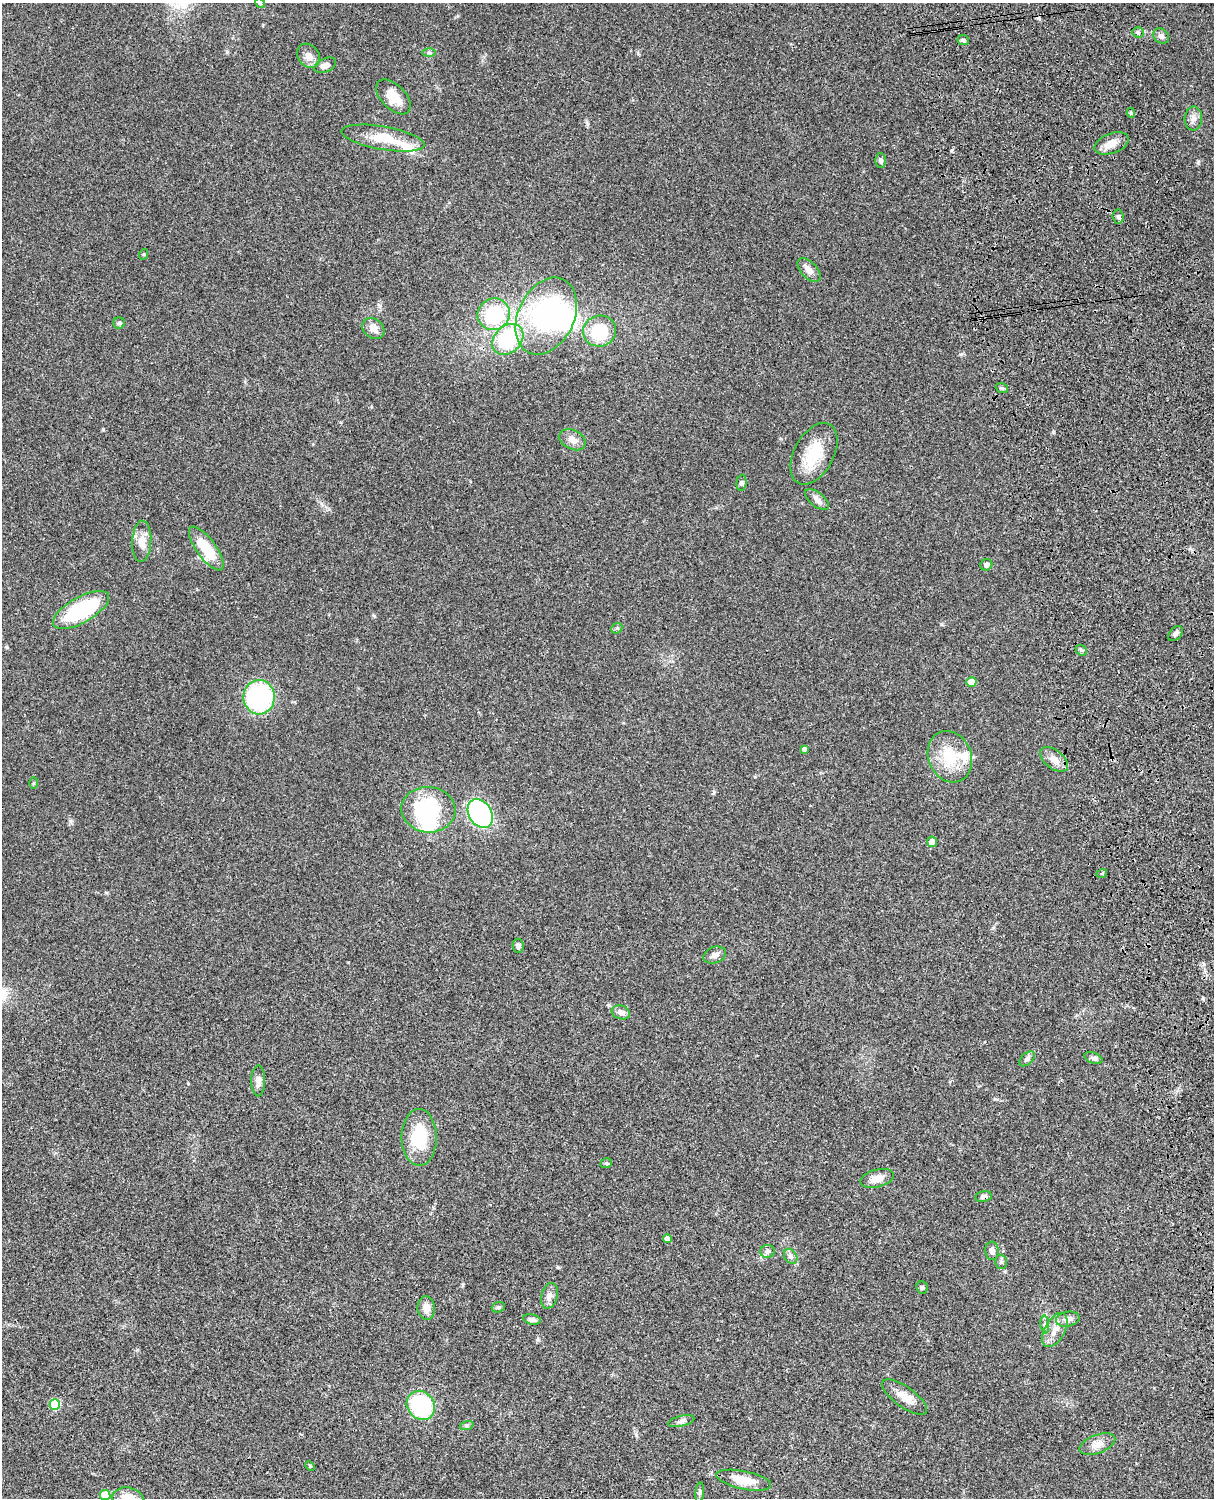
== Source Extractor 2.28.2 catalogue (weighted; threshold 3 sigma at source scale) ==
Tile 6 of 4 x 3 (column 2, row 2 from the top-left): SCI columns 1334-2545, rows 1773-3268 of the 5089 x 4927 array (HDU 1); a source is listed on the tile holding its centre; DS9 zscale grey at full resolution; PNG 1216 x 1500 px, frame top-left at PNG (2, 3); each listed source drawn as its Kron ellipse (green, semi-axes under 4 px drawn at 4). Shown black and unused: <1% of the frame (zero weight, under 3 of 4 exposures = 6% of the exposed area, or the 3 px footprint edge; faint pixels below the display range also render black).
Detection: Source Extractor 2.28.2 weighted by HDU 2 'WHT'; one run over the whole footprint, this tile lists its part. Background 0.0759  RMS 0.0057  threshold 0.0257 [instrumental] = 3 sigma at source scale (4.5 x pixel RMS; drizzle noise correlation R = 1.50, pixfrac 1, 0.05/0.05 arcsec/px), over >= 5 px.
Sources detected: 83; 2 inside a brighter object's white glare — neither listed nor drawn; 3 inside a brighter listed object's ellipse — not listed separately; the other 78 listed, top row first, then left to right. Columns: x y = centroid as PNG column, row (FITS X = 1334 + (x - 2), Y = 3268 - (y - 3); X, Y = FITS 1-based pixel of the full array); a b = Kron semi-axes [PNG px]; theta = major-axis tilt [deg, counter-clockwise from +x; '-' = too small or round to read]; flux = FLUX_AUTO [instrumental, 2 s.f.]
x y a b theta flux
260 3 5 4 - 0.71
1138 32 5 5 - 0.95
1161 36 8 7 - 2
963 40 6 5 - 1
429 53 6 4 -1 0.92
308 56 13 10 -52 3.7
325 65 11 7 25 3.6
394 97 21 12 -45 9.4
1131 113 5 4 - 0.89
1193 118 12 8 86 3.1
383 138 42 11 -10 17
1112 143 18 10 20 6.2
881 161 7 5 -89 1.5
1118 216 7 5 -86 1.2
144 254 5 3 - 0.51
809 270 14 8 -47 3.7
494 314 16 15 - 33
546 316 40 28 64 82
119 323 6 5 - 1
373 328 12 9 -39 4.1
599 331 17 15 14 21
508 339 17 13 43 41
1002 388 6 4 -21 1.1
572 440 14 9 -27 4.1
814 454 33 19 61 19
741 483 8 5 84 0.98
817 499 14 7 -37 2.8
142 541 20 9 87 5.6
206 548 26 9 -54 20
986 565 6 5 - 2.1
81 610 31 13 29 51
617 628 6 4 43 0.8
1176 634 9 5 48 1.6
1081 650 6 4 -42 0.91
971 682 5 5 - 7.5
259 697 17 15 -87 68
804 749 4 4 - 1.7
950 757 26 21 -66 20
1054 759 16 9 -38 4.7
34 783 6 4 88 0.62
428 810 27 23 -5 48
480 814 15 11 -59 86
932 842 5 5 - 3.6
1102 873 5 3 - 0.55
518 946 7 5 -81 1.5
715 955 12 8 21 2.8
621 1012 9 7 -20 3.2
1093 1058 9 5 -22 1.6
1027 1059 9 5 41 1.6
258 1081 15 7 -90 3.2
419 1137 28 17 -90 25
606 1163 6 4 19 0.79
877 1178 17 9 15 5.5
983 1196 8 5 11 1.7
667 1239 4 4 - 3
767 1251 7 6 - 1.6
992 1251 9 7 -85 2.2
791 1256 8 6 -57 1.7
1001 1262 7 6 - 1.3
922 1288 6 5 - 1
549 1296 13 8 75 3.1
498 1307 7 5 20 1
426 1308 12 8 -83 4.9
532 1319 9 5 -12 1.7
1068 1319 12 7 11 3.5
1045 1324 9 3 -85 1.3
1055 1330 19 10 61 6.2
905 1397 27 10 -36 7.1
55 1404 5 5 - 27
421 1405 15 13 -52 52
681 1421 13 5 13 2
467 1425 7 4 18 0.97
1097 1444 19 9 21 4.8
310 1466 5 4 - 0.61
744 1480 28 9 -12 10
700 1492 10 4 85 1.1
105 1495 5 5 - 15
128 1498 15 11 -10 9.2
Overlapping masked pixels (flux is a lower limit): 1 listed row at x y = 983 1196
Isophote crosses this tile's border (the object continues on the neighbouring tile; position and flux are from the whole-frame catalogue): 3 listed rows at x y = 260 3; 105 1495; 128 1498
Unlisted compact peaks at least as high as the median listed source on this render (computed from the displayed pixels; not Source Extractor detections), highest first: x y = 103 429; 1198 162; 636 1435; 70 821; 1053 432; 558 1267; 941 624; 608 1005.